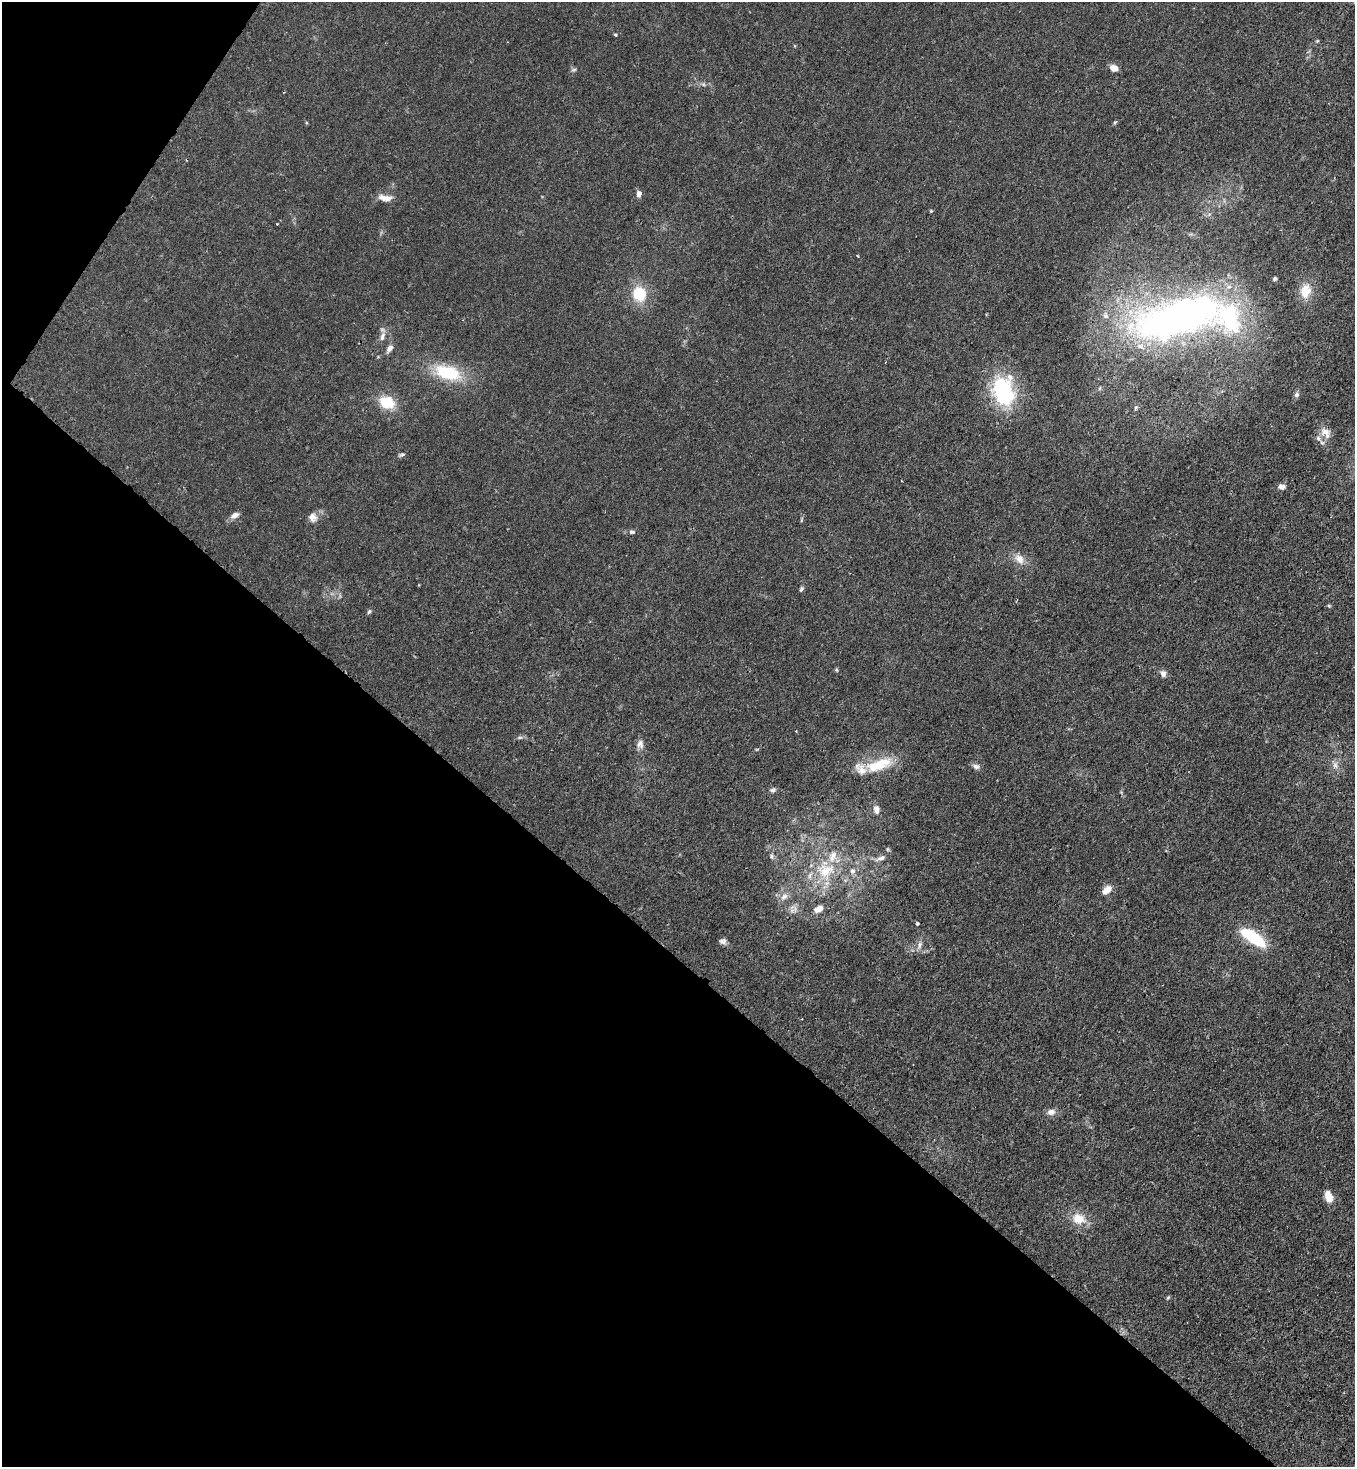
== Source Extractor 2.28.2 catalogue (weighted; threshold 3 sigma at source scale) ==
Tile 9 of 4 x 4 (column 1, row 3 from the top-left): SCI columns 365-1717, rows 1526-2990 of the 6003 x 5980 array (HDU 1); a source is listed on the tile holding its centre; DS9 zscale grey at full resolution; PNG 1357 x 1469 px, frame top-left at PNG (2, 2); no overlay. Shown black and unused: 37% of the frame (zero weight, under 3 of 4 exposures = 7% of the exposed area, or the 3 px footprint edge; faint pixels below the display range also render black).
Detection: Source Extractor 2.28.2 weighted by HDU 2 'WHT'; one run over the whole footprint, this tile lists its part. Background 0.0202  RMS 0.0028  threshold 0.0128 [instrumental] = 3 sigma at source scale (4.5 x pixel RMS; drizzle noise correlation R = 1.50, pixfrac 1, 0.05/0.05 arcsec/px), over >= 5 px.
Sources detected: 60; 3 inside a brighter object's white glare — not listed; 4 inside a brighter listed object's ellipse — not listed separately; the other 53 listed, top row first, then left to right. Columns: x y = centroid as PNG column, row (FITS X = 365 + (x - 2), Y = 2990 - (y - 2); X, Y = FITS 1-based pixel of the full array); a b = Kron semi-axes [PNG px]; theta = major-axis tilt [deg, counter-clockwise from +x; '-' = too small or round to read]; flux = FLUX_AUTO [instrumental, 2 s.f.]
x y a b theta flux
615 35 3 3 - 0.43
1317 41 5 3 - 0.26
1114 68 8 7 - 2.2
574 70 8 4 9 0.46
1115 122 6 4 19 0.33
639 194 7 6 - 1.3
385 198 18 7 -11 2.3
931 211 5 4 - 0.26
1275 279 5 4 - 0.51
1305 291 15 11 77 5.3
639 294 17 15 -76 8
1178 318 76 27 16 160
382 336 13 6 76 1.3
389 348 11 6 54 1.2
448 373 29 15 -17 13
1003 392 44 22 68 17
1296 395 8 7 - 0.72
387 402 17 13 -17 7.3
1136 407 6 4 18 0.4
1325 433 17 11 -50 2.6
402 454 8 4 16 0.53
1282 487 8 6 -5 1.2
235 515 10 6 32 1.5
313 517 12 10 -64 1.8
632 532 8 5 -1 0.63
1019 559 15 10 -47 2.6
801 589 6 4 62 0.53
1329 606 5 4 - 0.33
369 612 6 5 - 0.44
1163 673 9 7 -63 1.2
640 744 12 9 -78 1.5
880 764 32 17 18 8.9
1335 765 8 7 - 1.1
976 766 9 7 -18 0.97
773 790 9 6 -2 0.7
876 809 11 8 -79 1.4
888 849 6 4 71 0.34
772 856 7 4 -82 0.54
881 858 14 6 21 1.2
826 871 27 20 26 11
852 871 8 7 - 1.1
1107 890 12 8 43 2.2
784 897 12 7 39 1.6
819 909 11 7 25 2.2
792 910 7 4 18 0.8
917 923 3 3 - 0.73
1253 937 29 10 -34 16
723 941 9 7 0 0.93
919 945 11 4 89 0.98
1051 1112 10 7 7 1.6
1328 1196 14 8 -71 2.9
1078 1219 16 13 -6 4.7
1168 1297 6 4 20 0.32
Overlapping masked pixels (flux is a lower limit): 1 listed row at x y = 1178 318